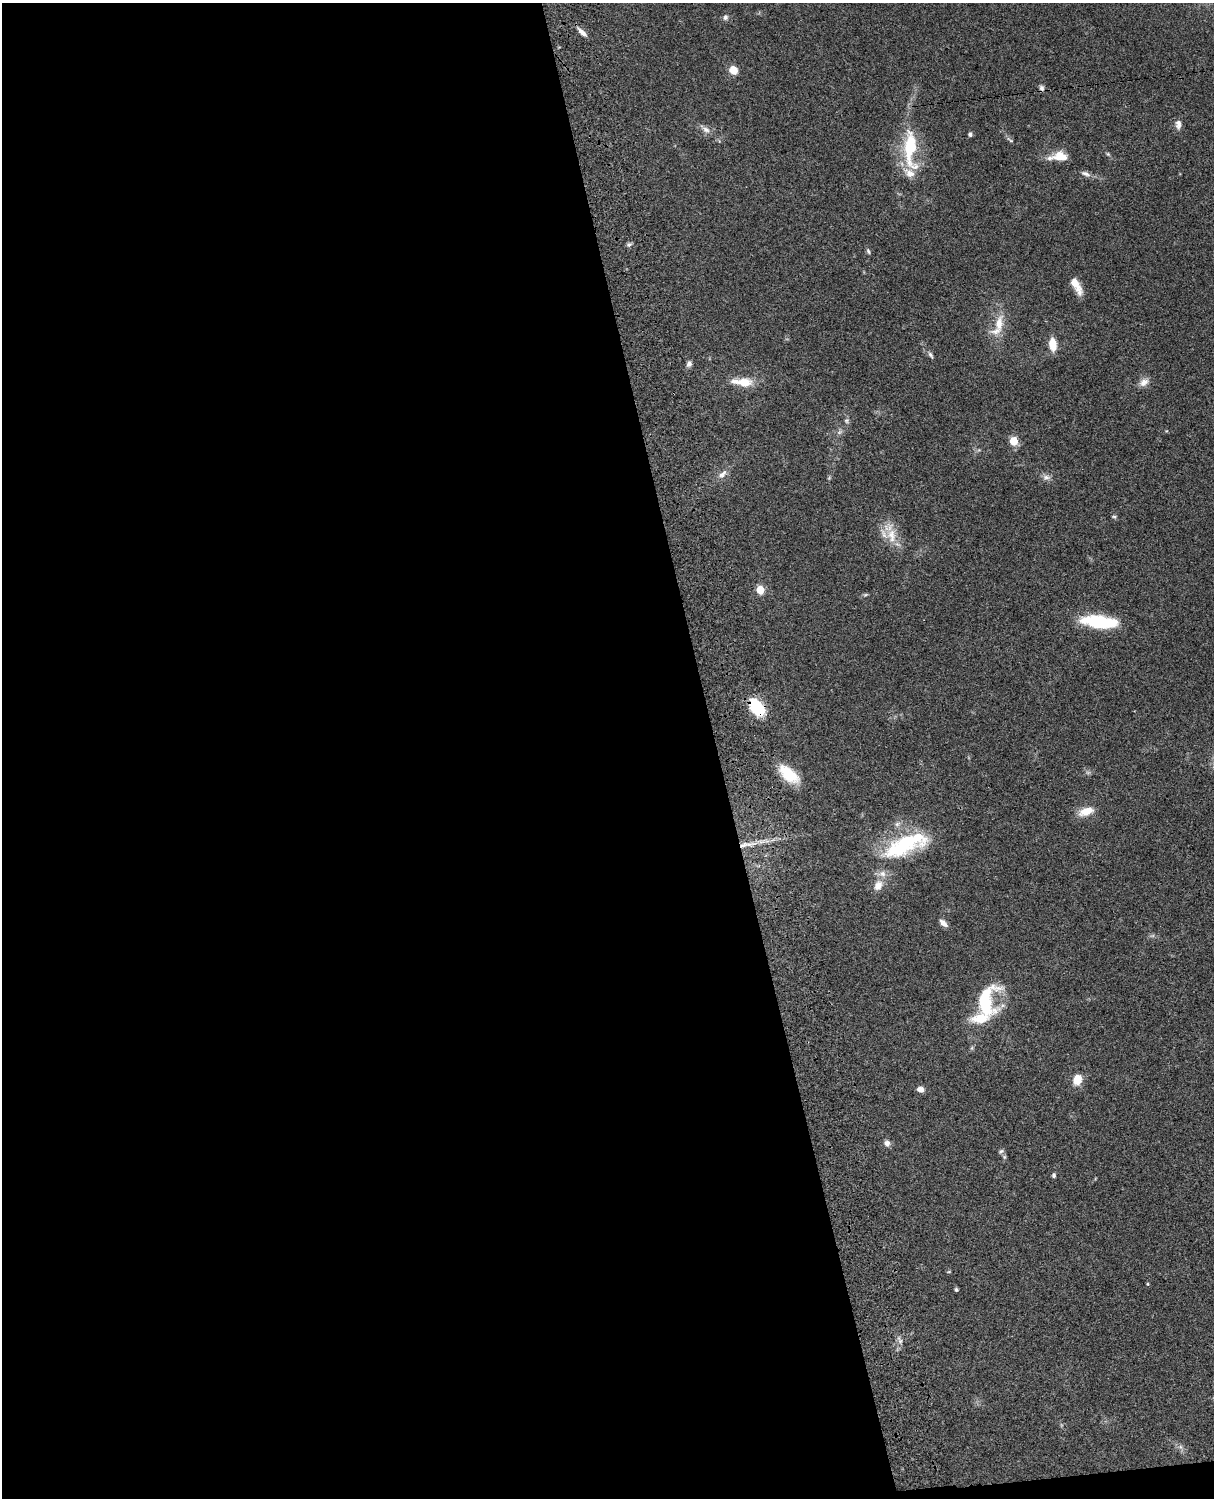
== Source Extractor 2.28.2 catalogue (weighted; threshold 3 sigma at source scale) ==
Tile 9 of 4 x 3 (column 1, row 3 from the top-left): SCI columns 121-1332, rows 277-1772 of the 5087 x 4926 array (HDU 1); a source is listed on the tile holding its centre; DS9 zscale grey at full resolution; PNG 1216 x 1500 px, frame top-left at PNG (2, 3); no overlay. Shown black and unused: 60% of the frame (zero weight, under 3 of 4 exposures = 6% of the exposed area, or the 3 px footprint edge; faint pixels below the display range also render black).
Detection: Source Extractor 2.28.2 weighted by HDU 2 'WHT'; one run over the whole footprint, this tile lists its part. Background 0.104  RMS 0.0065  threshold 0.0293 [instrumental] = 3 sigma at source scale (4.5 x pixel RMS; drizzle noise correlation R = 1.50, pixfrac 1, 0.05/0.05 arcsec/px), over >= 5 px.
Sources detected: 59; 2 too faint to see at this stretch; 1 inside a brighter object's white glare — not listed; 5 inside a brighter listed object's ellipse — not listed separately; the other 51 listed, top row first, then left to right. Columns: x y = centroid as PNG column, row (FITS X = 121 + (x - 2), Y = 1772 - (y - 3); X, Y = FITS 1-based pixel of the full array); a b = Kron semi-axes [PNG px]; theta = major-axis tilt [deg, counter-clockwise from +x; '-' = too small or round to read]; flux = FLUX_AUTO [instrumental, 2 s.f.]
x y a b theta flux
725 17 8 6 86 1.9
582 32 13 5 -44 3.9
733 70 8 8 - 8.1
1041 88 7 6 - 1.9
1178 124 13 7 89 3.4
705 129 17 7 -34 3.8
970 134 5 5 - 1.4
1010 140 12 3 -37 1.3
910 148 54 17 -89 38
1108 154 7 4 -45 0.96
1060 156 18 11 -4 9.6
1085 174 14 6 -25 2.8
629 245 7 6 - 1.4
868 251 9 5 -74 1.2
1076 285 21 8 -60 8.6
999 324 27 11 81 13
1053 344 12 7 -84 11
931 355 10 5 -60 1.5
689 364 8 7 - 2
742 382 28 10 -4 12
1144 382 14 9 40 4.3
846 421 7 6 - 1.4
839 432 7 6 - 1.7
1014 441 5 5 - 25
722 474 16 7 41 4
1046 477 12 8 -7 2.9
1114 517 6 5 - 1
891 535 23 13 -85 12
760 590 5 5 - 25
865 595 6 4 18 0.9
1099 621 37 12 -6 38
757 708 20 12 -51 26
789 774 26 12 -41 19
1086 811 20 10 19 9
897 824 8 6 27 2.1
743 845 31 7 12 11
905 845 56 21 23 57
878 885 13 10 61 6.1
943 923 11 6 -44 3.4
985 1001 31 22 60 43
1077 1080 11 9 72 10
920 1089 8 7 - 3.3
887 1143 9 7 -70 2.7
1001 1151 8 5 22 1.3
1004 1157 6 5 - 1
1054 1175 6 4 -88 1.2
949 1272 5 3 - 0.6
1148 1284 4 3 - 0.6
956 1289 4 4 - 1.3
900 1340 11 5 -59 2.2
1180 1447 7 6 - 1.8
Overlapping masked pixels (flux is a lower limit): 2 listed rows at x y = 757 708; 743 845